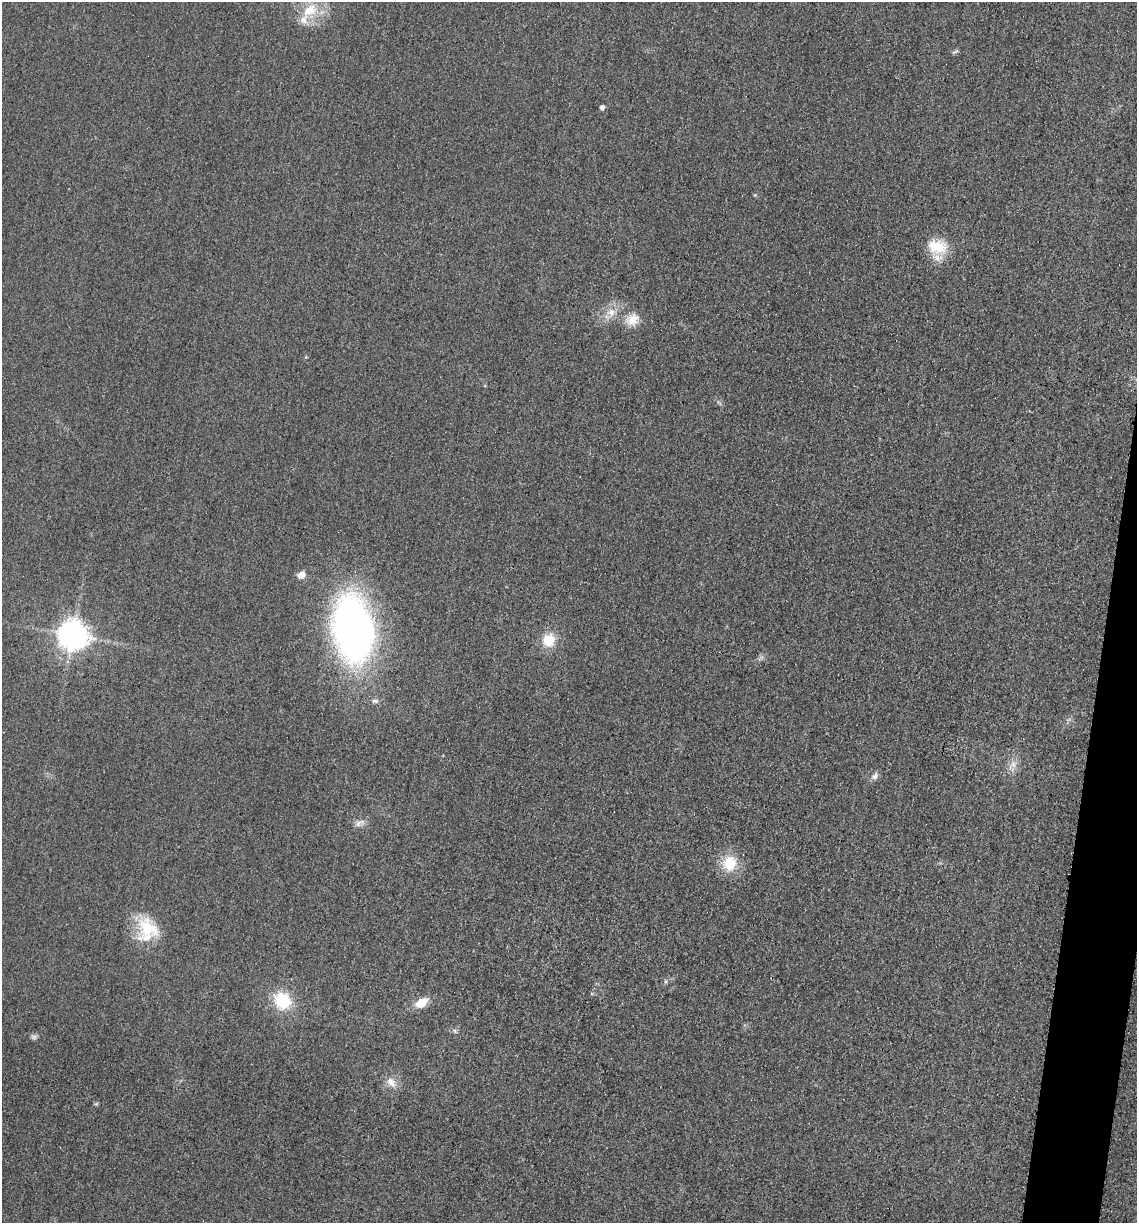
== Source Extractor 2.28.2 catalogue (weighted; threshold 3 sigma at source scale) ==
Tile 6 of 4 x 4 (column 2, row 2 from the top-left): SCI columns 1393-2527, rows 2461-3681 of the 4939 x 4919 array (HDU 1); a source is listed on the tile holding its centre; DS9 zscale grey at full resolution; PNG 1139 x 1225 px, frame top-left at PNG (2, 2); no overlay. Shown black and unused: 3% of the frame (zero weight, under 3 of 4 exposures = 3% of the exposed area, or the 3 px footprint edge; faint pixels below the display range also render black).
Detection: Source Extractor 2.28.2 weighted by HDU 2 'WHT'; one run over the whole footprint, this tile lists its part. Background 0.0863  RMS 0.018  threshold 0.0816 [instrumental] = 3 sigma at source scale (4.5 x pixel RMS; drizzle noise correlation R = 1.50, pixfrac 1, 0.05/0.05 arcsec/px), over >= 5 px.
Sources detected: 24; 1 inside a brighter listed object's ellipse — not listed separately; the other 23 listed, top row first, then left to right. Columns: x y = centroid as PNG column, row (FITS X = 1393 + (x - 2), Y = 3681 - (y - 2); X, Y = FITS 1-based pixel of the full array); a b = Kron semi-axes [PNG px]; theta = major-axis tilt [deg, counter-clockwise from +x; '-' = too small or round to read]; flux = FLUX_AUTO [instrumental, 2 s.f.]
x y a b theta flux
310 10 26 15 35 48
955 52 11 3 31 3
602 108 5 4 - 7.4
755 195 4 4 - 1.8
937 246 24 15 -10 56
611 312 11 10 - 17
632 320 19 14 39 25
301 575 6 5 - 25
353 629 46 28 -84 1100
73 635 9 9 - 2700
548 640 11 10 - 48
375 701 9 5 -8 5.4
1012 765 16 8 47 14
875 776 10 8 38 8.1
359 823 17 7 25 10
729 863 14 13 - 56
148 929 32 25 -41 79
282 1001 18 15 -47 78
421 1003 13 9 31 29
455 1031 6 4 -71 3
34 1037 8 6 -16 4.8
391 1082 17 10 -50 16
96 1104 6 4 18 2.3